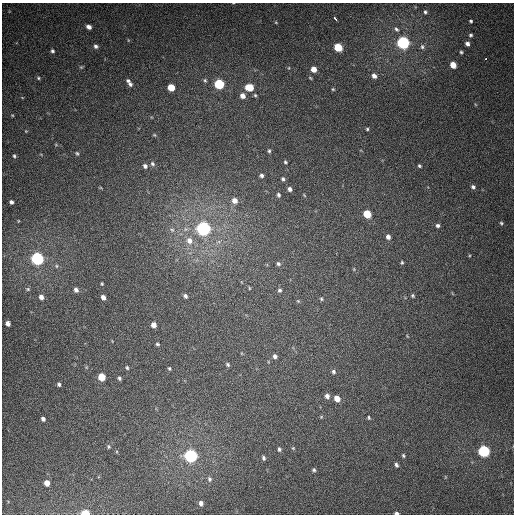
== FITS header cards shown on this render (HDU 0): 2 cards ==
NAXIS1  =                  512
NAXIS2  =                  512

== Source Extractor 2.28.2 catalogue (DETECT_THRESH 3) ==
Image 512 x 512 px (HDU 0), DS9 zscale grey, 1 PNG px = 1 image px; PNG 516 x 516 px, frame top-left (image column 1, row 512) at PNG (2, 3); no overlay
Background 372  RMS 9.1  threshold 27.3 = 3 sigma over >= 5 px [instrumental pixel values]
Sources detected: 103; all 103 listed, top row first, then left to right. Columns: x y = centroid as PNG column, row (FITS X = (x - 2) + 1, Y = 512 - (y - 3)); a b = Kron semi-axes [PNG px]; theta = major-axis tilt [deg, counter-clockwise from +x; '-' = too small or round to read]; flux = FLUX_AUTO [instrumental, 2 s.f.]
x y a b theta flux
425 12 3 3 - 890
335 18 5 3 - 5900
471 21 3 3 - 790
276 22 4 4 - 540
89 27 6 5 - 2700
396 29 6 4 -34 1100
471 35 4 4 - 1000
403 43 6 5 - 140000
467 44 4 4 - 1900
96 46 6 5 - 1600
338 47 6 5 - 23000
422 47 7 5 79 1200
52 51 4 4 - 1200
461 52 4 4 - 800
486 59 3 3 - 2100
453 65 5 4 - 8600
81 67 5 4 - 700
314 69 5 4 - 6000
374 76 5 4 - 3000
38 78 5 4 - 830
310 78 5 4 - 630
205 80 6 4 -68 960
128 81 5 4 - 1100
130 84 6 5 - 1500
219 84 6 5 - 50000
171 87 5 5 - 13000
249 87 7 5 -7 14000
333 89 4 4 - 650
255 95 4 4 - 800
243 96 6 5 - 4000
12 115 4 3 - 570
367 129 3 3 - 710
26 131 4 4 - 490
154 135 5 4 - 600
269 151 5 4 - 940
77 153 5 4 - 770
14 156 4 4 - 840
285 162 5 4 - 870
152 164 7 6 - 1400
145 166 5 5 - 1600
419 166 4 3 - 840
261 175 5 4 - 1600
283 179 6 4 -38 1300
473 187 5 5 - 1400
290 189 5 4 - 2100
278 195 6 4 -73 1300
304 195 6 3 -46 570
235 201 7 6 - 4400
11 202 4 3 - 1500
367 214 6 5 - 18000
501 223 5 4 - 820
438 226 4 4 - 1300
204 228 6 6 - 210000
172 230 8 5 -29 1700
388 237 6 5 - 2400
189 241 9 8 - 4800
37 258 6 6 - 140000
402 262 5 4 - 780
278 264 6 5 - 1300
56 266 5 5 - 980
354 269 5 3 - 570
102 284 3 3 - 610
249 288 5 3 - 530
28 289 6 5 - 980
76 290 5 5 - 2300
280 290 5 5 - 1100
185 296 5 4 - 1500
413 296 5 4 - 880
41 297 6 5 - 2900
103 297 5 4 - 2700
321 299 5 4 - 800
298 301 5 4 - 620
8 323 5 4 - 2700
153 325 5 4 - 4000
407 336 5 3 - 480
157 344 4 3 - 760
275 356 5 5 - 1800
228 364 5 4 - 920
127 368 5 3 - 820
169 369 4 4 - 740
333 372 6 5 - 1300
101 377 5 5 - 13000
119 378 5 4 - 1100
59 384 4 3 - 1200
327 396 6 5 - 2400
337 398 6 5 - 6300
321 417 5 4 - 530
369 418 5 4 - 750
43 419 4 4 - 1900
109 447 6 4 -89 830
293 448 4 4 - 540
279 449 4 4 - 1100
484 451 6 5 - 98000
403 455 5 4 - 860
191 456 6 6 - 140000
263 458 4 3 - 1100
396 465 6 4 -68 1300
314 470 4 4 - 960
209 479 7 6 - 1400
47 483 5 4 - 5000
201 503 4 4 - 2200
85 513 5 3 - 22000
396 513 4 3 - 1700
At the frame edge (FLAGS 8, measured only in part): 2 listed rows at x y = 85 513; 396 513